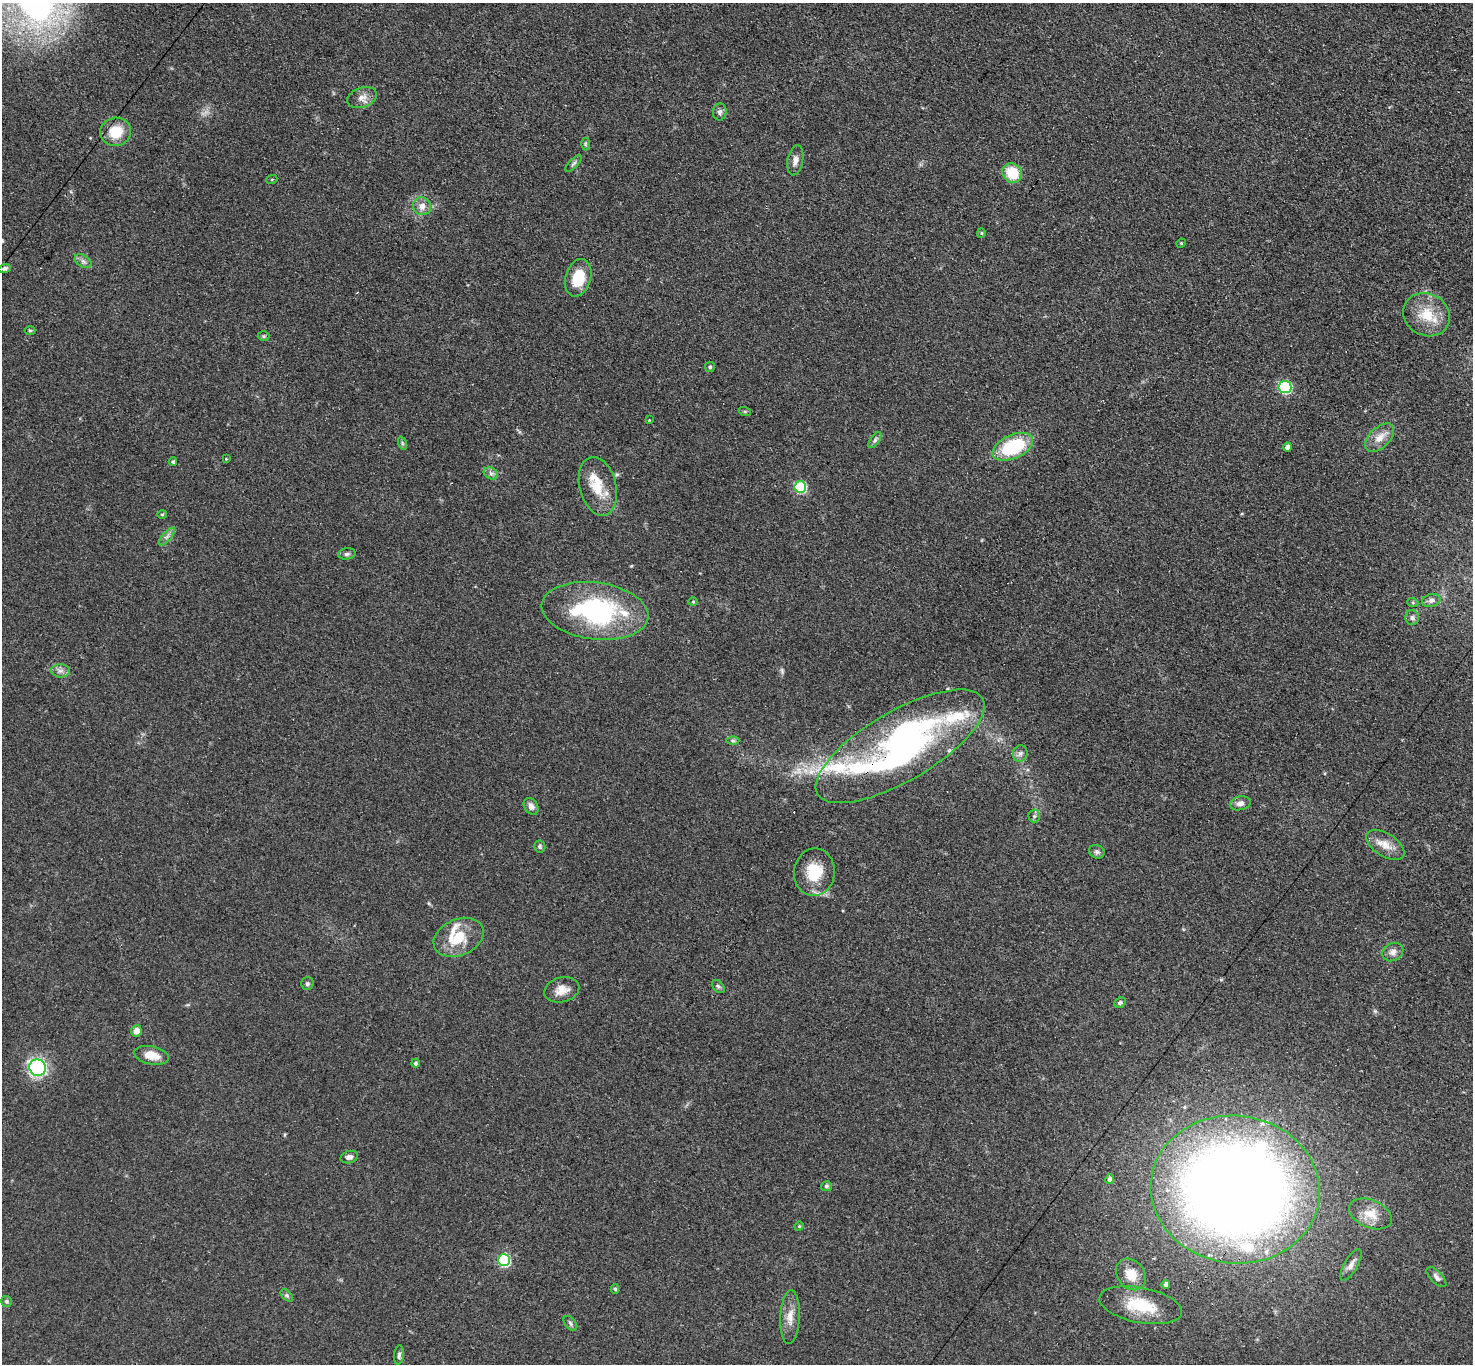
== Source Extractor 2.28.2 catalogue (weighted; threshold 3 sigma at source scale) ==
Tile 10 of 4 x 4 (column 2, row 3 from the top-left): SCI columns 1518-2988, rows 1672-3033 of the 6061 x 6051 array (HDU 1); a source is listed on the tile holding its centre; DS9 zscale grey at full resolution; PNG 1475 x 1366 px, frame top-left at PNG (2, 3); each listed source drawn as its Kron ellipse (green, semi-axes under 4 px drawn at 4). Shown black and unused: <1% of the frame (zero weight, under 3 of 4 exposures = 1% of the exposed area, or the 3 px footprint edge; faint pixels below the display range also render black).
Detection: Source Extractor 2.28.2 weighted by HDU 2 'WHT'; one run over the whole footprint, this tile lists its part. Background 0.12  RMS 0.0068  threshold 0.0307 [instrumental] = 3 sigma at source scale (4.5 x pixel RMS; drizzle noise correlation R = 1.50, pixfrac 1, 0.05/0.05 arcsec/px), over >= 5 px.
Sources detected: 86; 1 cosmic-ray / hot-pixel residue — neither listed nor drawn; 7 inside a brighter listed object's ellipse — not listed separately; the other 78 listed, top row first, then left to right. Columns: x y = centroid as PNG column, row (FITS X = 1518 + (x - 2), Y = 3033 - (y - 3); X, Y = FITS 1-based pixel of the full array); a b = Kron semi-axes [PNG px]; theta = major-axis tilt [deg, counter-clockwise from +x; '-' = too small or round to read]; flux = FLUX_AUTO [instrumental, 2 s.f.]
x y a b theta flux
362 97 15 10 19 5.3
720 112 8 7 - 2.1
116 132 15 14 - 16
585 144 6 4 -90 0.88
795 160 15 7 79 4.5
574 163 10 4 45 1.6
1012 173 10 9 - 20
272 179 5 3 - 0.58
422 206 9 8 - 5.3
981 233 5 4 - 0.87
1181 243 5 4 - 0.85
83 261 9 6 -30 2.3
5 268 6 4 17 1.4
578 278 19 12 74 20
1427 315 24 21 -27 20
30 330 5 3 - 0.75
263 336 6 5 - 0.89
710 367 5 5 - 0.99
1285 387 6 6 - 84
745 412 6 4 -19 0.88
649 420 3 3 - 0.48
1380 438 18 10 44 7.6
875 440 9 4 55 1.7
402 443 7 4 -72 1.1
1013 447 21 12 24 49
1287 447 4 4 - 3.2
226 459 4 3 - 0.54
173 462 4 4 - 1.3
491 473 7 5 -29 2.1
598 486 30 18 -76 19
800 487 6 6 - 60
162 514 5 4 - 0.89
167 537 11 3 50 1.8
347 554 9 5 7 2
1431 600 9 6 14 3.1
693 602 4 4 - 0.76
1413 603 5 3 - 0.83
595 611 54 28 -7 100
1412 618 7 6 - 1.9
60 671 9 6 0 2.8
733 741 6 4 -1 1.1
900 746 95 35 30 290
1020 753 8 7 - 2.5
1240 803 10 7 13 3.3
531 806 9 6 -56 3.1
1034 816 6 6 - 1.4
1385 845 21 11 -33 8.8
540 846 6 5 - 1.3
1097 852 8 6 -25 1.9
814 872 24 20 83 23
459 937 26 18 23 23
1393 952 11 8 28 3.6
307 984 6 6 - 1.4
718 986 7 5 -48 1.3
562 990 18 12 15 7.8
1120 1003 6 5 - 1.3
136 1031 6 5 - 5.4
151 1055 17 9 -12 11
415 1063 4 4 - 1.5
38 1068 8 8 - 120
349 1157 9 6 15 2.5
1110 1179 5 4 - 2.1
826 1186 5 5 - 1.3
1235 1189 85 74 -7 1100
1370 1214 22 13 -23 12
799 1226 5 4 - 0.84
504 1260 6 6 - 70
1351 1265 18 6 60 4
1131 1274 17 13 -53 12
1436 1277 13 6 -46 2.9
1166 1284 4 4 - 2
615 1289 5 4 - 1.1
287 1295 7 4 -45 1.3
6 1301 5 5 - 1.2
1141 1305 42 17 -11 29
790 1317 27 9 87 8.5
570 1323 8 5 -50 1.5
399 1355 9 5 85 1.7
Overlapping masked pixels (flux is a lower limit): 2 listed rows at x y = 900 746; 1235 1189